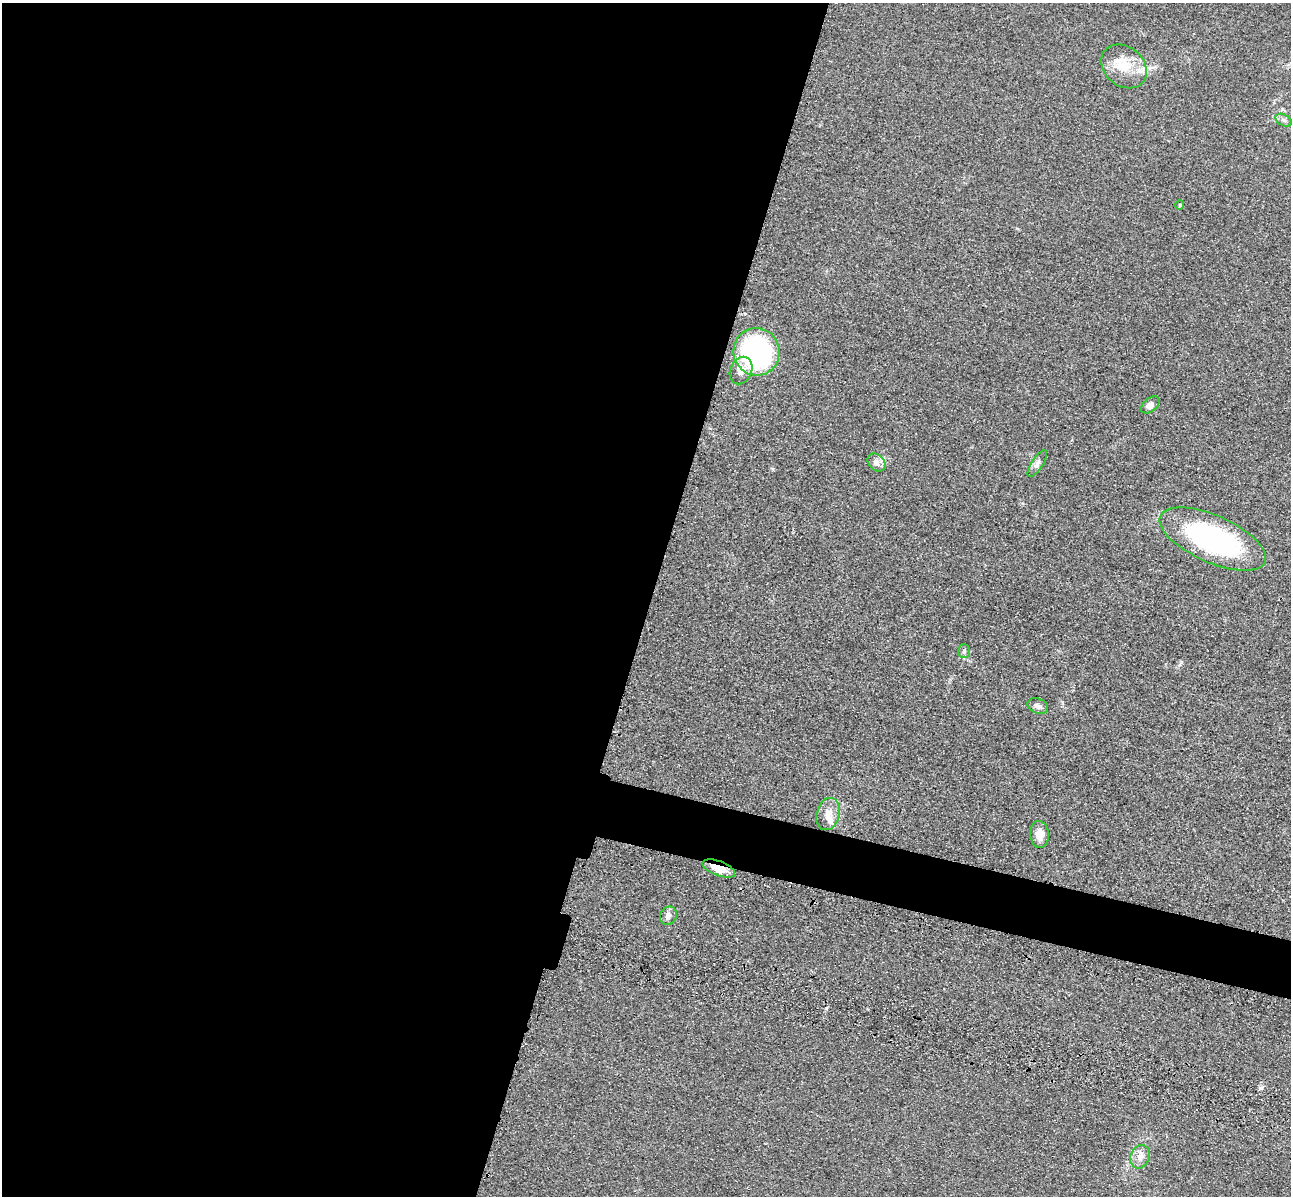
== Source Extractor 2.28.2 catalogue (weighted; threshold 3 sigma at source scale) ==
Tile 5 of 4 x 4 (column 1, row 2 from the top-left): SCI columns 173-1461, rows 2786-3979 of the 5350 x 5365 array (HDU 1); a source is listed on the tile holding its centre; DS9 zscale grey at full resolution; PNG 1293 x 1198 px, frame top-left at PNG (2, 3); each listed source drawn as its Kron ellipse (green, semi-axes under 4 px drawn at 4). Shown black and unused: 53% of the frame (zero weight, under 3 of 4 exposures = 9% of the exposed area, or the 3 px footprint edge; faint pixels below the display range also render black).
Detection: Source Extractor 2.28.2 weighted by HDU 2 'WHT'; one run over the whole footprint, this tile lists its part. Background 0.0476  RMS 0.0084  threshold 0.0377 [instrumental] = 3 sigma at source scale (4.5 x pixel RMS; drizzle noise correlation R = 1.50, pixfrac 1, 0.05/0.05 arcsec/px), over >= 5 px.
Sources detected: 16; all 16 listed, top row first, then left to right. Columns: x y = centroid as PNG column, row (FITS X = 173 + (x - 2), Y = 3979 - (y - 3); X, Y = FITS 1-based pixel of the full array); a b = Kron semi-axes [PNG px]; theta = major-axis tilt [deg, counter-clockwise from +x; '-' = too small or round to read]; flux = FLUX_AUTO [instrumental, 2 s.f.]
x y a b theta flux
1124 66 25 19 -41 21
1284 120 8 5 -27 2.4
1180 205 4 4 - 0.91
756 352 24 23 - 130
741 370 14 10 66 6.4
1150 405 11 6 38 3.6
876 463 10 7 -45 3.9
1037 463 15 5 57 3.6
1213 539 57 23 -24 140
964 651 7 5 90 1.9
1038 706 11 7 -21 3.2
828 814 16 11 76 9.1
1040 834 13 9 -87 7.7
719 868 17 7 -21 13
668 916 9 8 - 3.9
1140 1157 12 9 68 5.6
Overlapping masked pixels (flux is a lower limit): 1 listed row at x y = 719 868
Unlisted compact peaks at least as high as the median listed source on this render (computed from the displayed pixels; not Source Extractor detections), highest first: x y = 1261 1088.